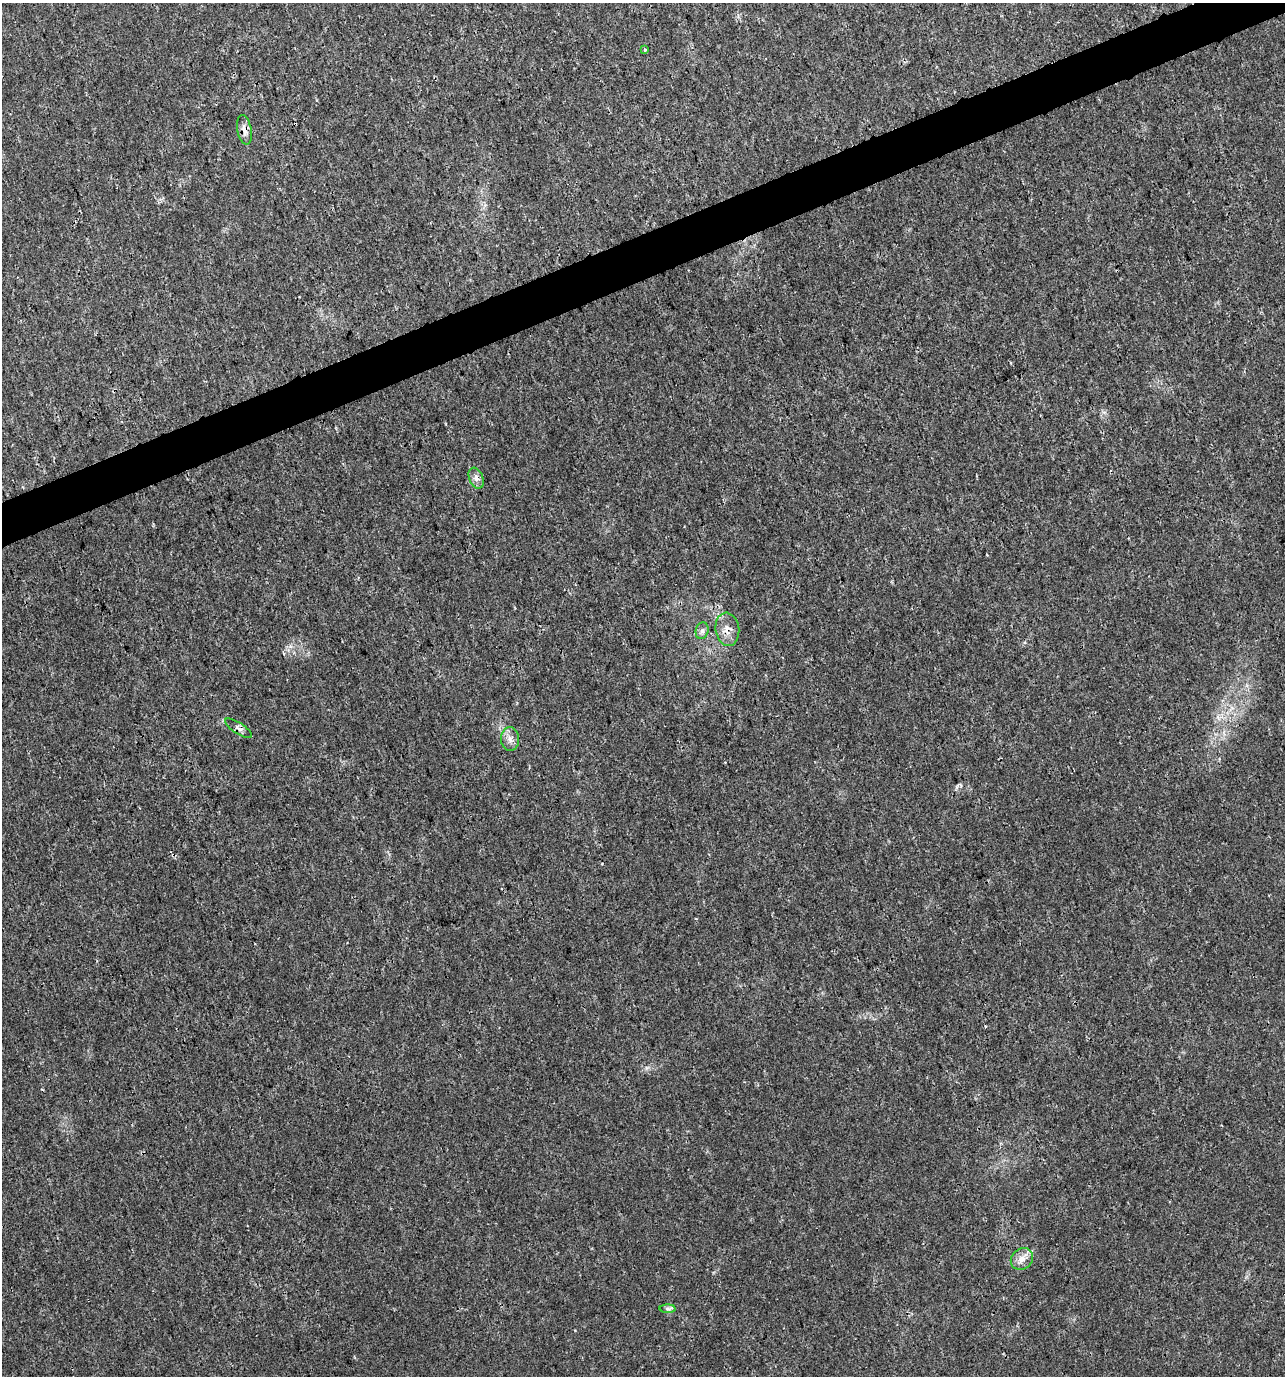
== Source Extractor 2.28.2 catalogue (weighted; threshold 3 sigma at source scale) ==
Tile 10 of 4 x 4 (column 2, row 3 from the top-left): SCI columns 1418-2700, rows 1377-2750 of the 5348 x 5507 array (HDU 1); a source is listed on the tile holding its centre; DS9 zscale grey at full resolution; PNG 1287 x 1378 px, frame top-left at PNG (2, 3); each listed source drawn as its Kron ellipse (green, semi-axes under 4 px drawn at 4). Shown black and unused: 3% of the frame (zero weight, under 3 of 4 exposures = <1% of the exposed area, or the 3 px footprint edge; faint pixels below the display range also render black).
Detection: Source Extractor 2.28.2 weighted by HDU 2 'WHT'; one run over the whole footprint, this tile lists its part. Background 0.0058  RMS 0.0019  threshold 0.00852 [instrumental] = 3 sigma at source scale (4.5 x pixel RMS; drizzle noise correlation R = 1.50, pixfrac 1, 0.0396/0.0396 arcsec/px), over >= 5 px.
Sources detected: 10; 1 cosmic-ray / hot-pixel residue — neither listed nor drawn; the other 9 listed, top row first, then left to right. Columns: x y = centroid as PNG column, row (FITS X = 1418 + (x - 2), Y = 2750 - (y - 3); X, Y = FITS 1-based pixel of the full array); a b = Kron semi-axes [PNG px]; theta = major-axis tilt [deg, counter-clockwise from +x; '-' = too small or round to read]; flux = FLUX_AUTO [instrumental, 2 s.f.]
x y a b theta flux
645 50 4 3 - 0.35
244 130 15 7 -80 1.3
476 478 11 7 -67 0.96
727 629 17 12 -82 2
702 631 8 6 75 0.64
238 728 15 5 -32 0.81
510 739 12 9 -87 1.3
1022 1259 12 10 39 1.6
667 1309 8 4 -1 0.48
Overlapping masked pixels (flux is a lower limit): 3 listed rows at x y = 244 130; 727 629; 238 728